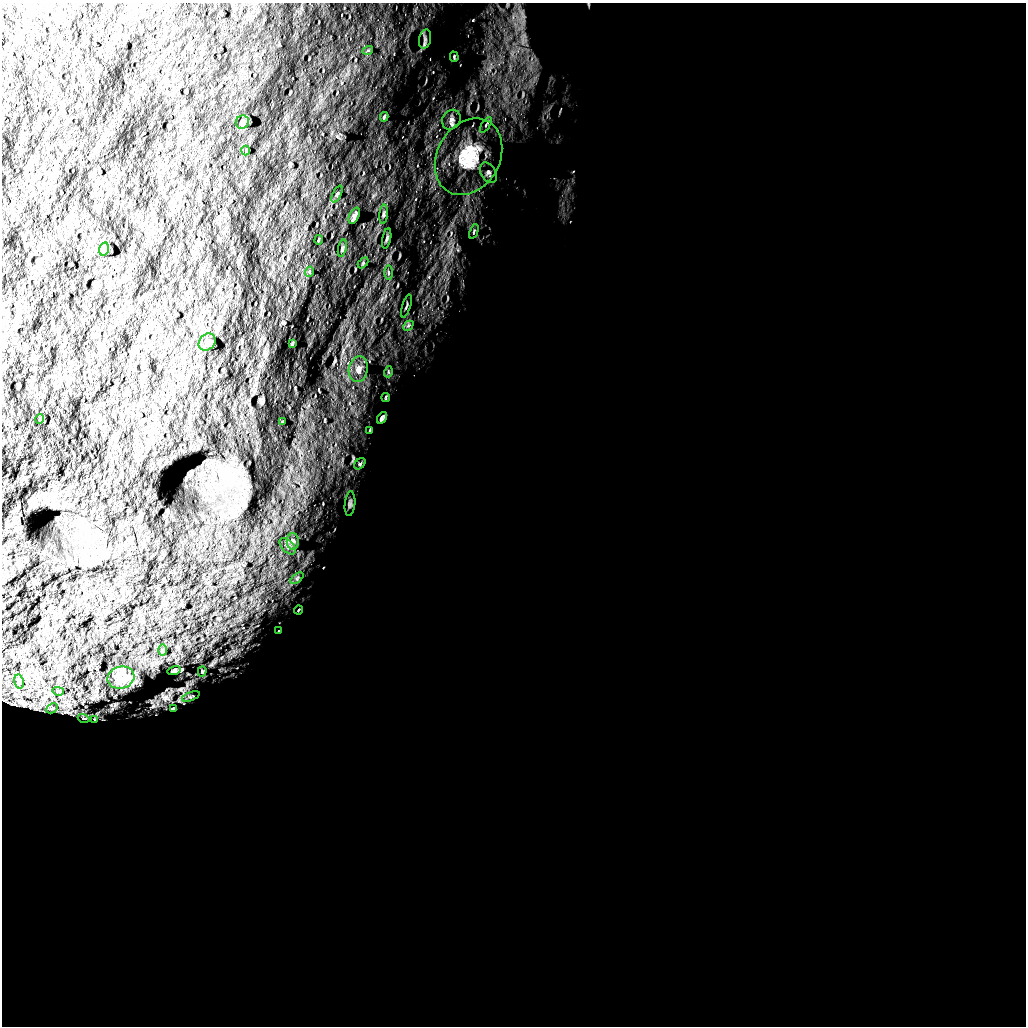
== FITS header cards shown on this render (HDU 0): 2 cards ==
NAXIS1  =                 1024 /
NAXIS2  =                 1024 /

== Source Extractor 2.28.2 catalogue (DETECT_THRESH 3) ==
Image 1024 x 1024 px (HDU 0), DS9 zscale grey, 1 PNG px = 1 image px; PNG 1028 x 1028 px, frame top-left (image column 1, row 1024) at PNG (2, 3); each listed source drawn as its Kron ellipse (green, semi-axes under 4 px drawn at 4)
Background 5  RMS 730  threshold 2180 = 3 sigma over >= 5 px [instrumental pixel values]
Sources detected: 50; all 50 listed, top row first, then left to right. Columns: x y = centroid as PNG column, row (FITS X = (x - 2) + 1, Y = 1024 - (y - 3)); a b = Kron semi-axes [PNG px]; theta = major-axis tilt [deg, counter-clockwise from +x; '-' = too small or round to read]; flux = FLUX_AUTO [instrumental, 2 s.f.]
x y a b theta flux
425 39 10 6 76 1.4e+05
368 50 5 3 - 4.0e+04
454 57 5 4 - 5.6e+04
384 117 5 3 - 5.9e+04
451 120 10 8 56 2.6e+05
242 122 7 6 - 1.0e+05
486 125 9 3 56 9.0e+04
246 150 5 2 - 3.5e+04
469 157 40 31 60 3.1e+06
488 173 11 7 -59 1.9e+05
337 194 9 4 64 8.3e+04
384 214 10 4 85 9.3e+04
354 216 8 5 63 1.8e+05
474 231 7 3 69 6.3e+04
387 238 10 3 80 7.2e+04
319 240 4 2 - 4.0e+04
342 248 9 3 77 5.9e+04
104 249 7 5 76 1.7e+05
363 263 6 4 46 5.8e+04
309 272 5 3 - 4.2e+04
388 273 7 3 -89 7.5e+04
406 306 12 2 73 5.7e+04
408 326 6 4 43 7.7e+04
207 342 9 7 45 2.0e+05
292 344 4 2 - 4.7e+04
358 369 13 9 81 3.1e+05
388 372 5 3 - 5.1e+04
386 397 4 2 - 4.5e+04
382 418 6 3 58 1.0e+05
40 419 5 3 - 3.5e+04
282 422 3 2 - 3.7e+04
370 431 4 2 - 4.2e+04
360 464 6 4 40 7.9e+04
350 504 12 5 84 1.4e+05
293 541 8 6 -90 1.2e+05
288 546 10 5 -46 1.4e+05
297 578 7 4 38 7.7e+04
298 610 4 3 - 4.3e+04
279 631 4 3 - 3.3e+04
162 650 5 3 - 4.8e+04
174 671 7 3 15 9.6e+04
202 671 5 4 - 5.5e+04
121 677 13 11 14 5.9e+05
19 682 7 4 -80 8.8e+04
58 691 6 2 -16 4.7e+04
191 696 9 4 21 8.7e+04
52 708 6 4 28 7.8e+04
173 708 4 2 - 4.7e+04
84 718 6 3 -18 4.9e+04
94 719 3 2 - 3.0e+04